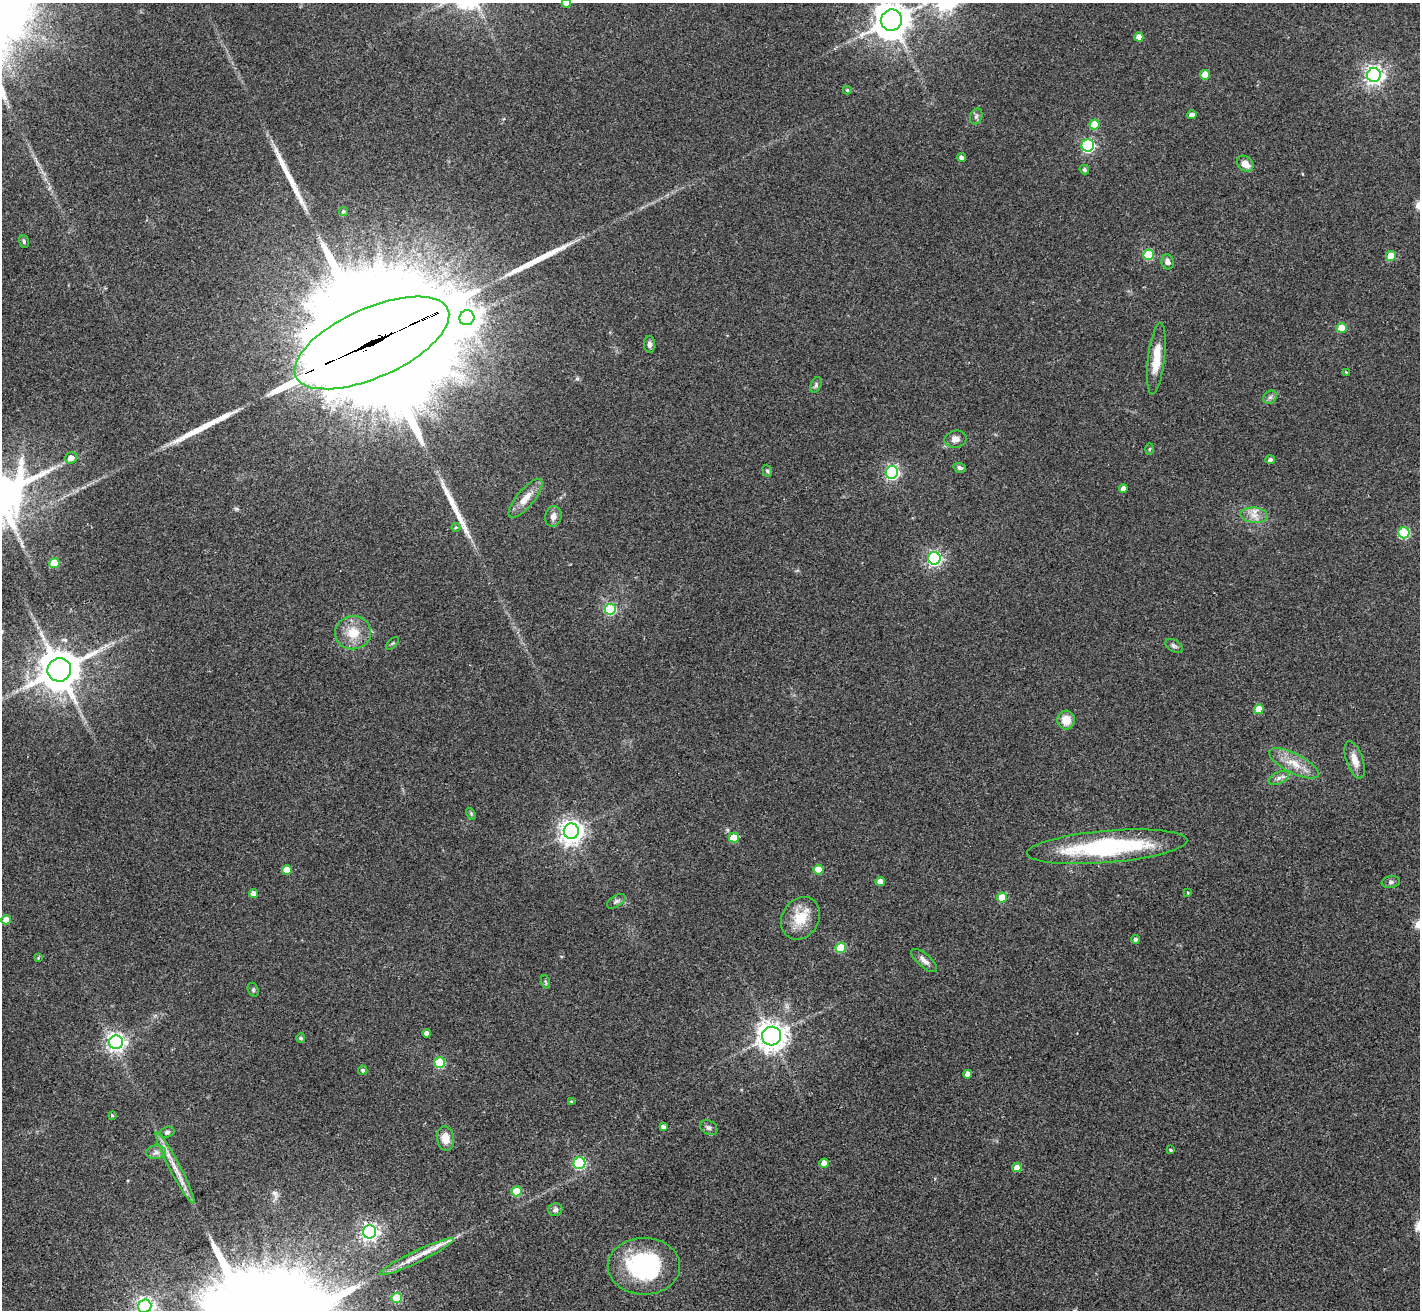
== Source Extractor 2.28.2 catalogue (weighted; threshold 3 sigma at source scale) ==
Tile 7 of 4 x 4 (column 3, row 2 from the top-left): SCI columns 2857-4274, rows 2925-4232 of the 5709 x 5715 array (HDU 1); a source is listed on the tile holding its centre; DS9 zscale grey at full resolution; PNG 1422 x 1312 px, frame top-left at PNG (2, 3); each listed source drawn as its Kron ellipse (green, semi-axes under 4 px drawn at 4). Shown black and unused: <1% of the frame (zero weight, under 2 of 3 exposures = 2% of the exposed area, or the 3 px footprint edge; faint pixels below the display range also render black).
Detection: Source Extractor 2.28.2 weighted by HDU 2 'WHT'; one run over the whole footprint, this tile lists its part. Background 0.0398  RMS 0.0066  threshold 0.0298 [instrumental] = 3 sigma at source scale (4.5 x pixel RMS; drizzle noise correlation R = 1.50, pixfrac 1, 0.05/0.05 arcsec/px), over >= 5 px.
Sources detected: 102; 5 long thin detections or spike segments (spike, bleed or trail) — neither listed nor drawn; the other 97 listed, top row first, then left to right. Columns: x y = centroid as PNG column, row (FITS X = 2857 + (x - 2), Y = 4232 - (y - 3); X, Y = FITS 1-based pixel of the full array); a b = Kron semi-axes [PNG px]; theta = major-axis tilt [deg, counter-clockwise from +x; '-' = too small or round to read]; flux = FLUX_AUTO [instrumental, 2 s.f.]
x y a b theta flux
566 3 4 4 - 2.9
891 20 11 10 - 1300
1139 37 4 4 - 5
1205 75 5 5 - 10
1374 75 7 7 - 330
847 90 4 4 - 0.9
1192 115 5 4 - 2.7
976 116 8 6 69 1.8
1094 124 5 5 - 15
1088 145 6 6 - 100
961 157 4 4 - 2.3
1245 164 9 7 -42 5.9
1084 170 5 4 - 1.4
343 211 5 4 - 1.1
24 241 6 5 - 1.1
1148 255 5 5 - 32
1391 256 5 5 - 13
1168 262 7 6 - 2.6
467 318 7 7 - 730
1341 328 5 5 - 13
372 343 83 34 24 44000
650 344 8 5 -87 2.4
1156 359 36 8 83 14
1346 372 4 4 - 0.55
816 385 8 5 68 1.3
1270 397 7 6 - 1.7
956 439 11 8 13 4.3
1150 449 6 4 88 0.84
71 458 6 5 - 4.3
1270 460 5 4 - 1.9
960 468 6 5 - 1.4
767 471 6 4 -68 1.1
892 473 6 6 - 140
1123 489 4 4 - 3.7
526 498 24 8 50 9.1
1254 515 13 7 -6 5.3
553 516 10 8 77 3.5
456 527 4 4 - 0.71
1404 533 5 5 - 48
934 558 6 6 - 160
54 563 5 5 - 22
610 609 5 5 - 45
353 633 18 16 12 14
392 643 8 3 45 0.81
1174 646 9 5 -29 1.7
59 670 12 11 - 2100
1259 709 5 5 - 10
1066 720 9 9 - 8.5
1355 760 20 8 -71 6.5
1294 763 27 10 -27 12
1279 778 11 5 26 2.5
471 814 6 4 -58 0.93
571 831 7 7 - 530
734 838 5 5 - 13
1107 847 80 16 5 87
287 870 5 4 - 13
818 870 5 5 - 15
880 882 4 4 - 5.4
1391 882 9 6 9 1.7
254 893 4 4 - 4.3
1188 893 4 3 - 0.61
1002 898 5 5 - 19
616 901 10 5 32 1.8
800 918 22 18 57 17
6 920 5 4 - 6.5
1136 939 4 4 - 2.2
841 948 5 5 - 27
38 958 4 3 - 0.69
924 960 16 6 -41 3.4
546 982 7 4 -71 0.86
253 990 7 5 -72 1.1
427 1033 4 4 - 2.9
772 1036 9 9 - 710
301 1038 4 4 - 1.3
116 1042 7 7 - 270
440 1062 5 5 - 36
363 1070 4 4 - 1.2
968 1074 4 4 - 5.2
571 1102 4 3 - 0.81
112 1115 3 3 - 2.1
663 1127 4 4 - 2.4
709 1128 9 7 -31 2
167 1132 7 5 19 1.4
445 1138 12 8 -82 8.1
1171 1150 4 3 - 0.84
156 1152 10 6 2 2.6
579 1163 6 5 - 72
824 1163 5 4 - 6.4
1017 1167 5 4 - 5.6
175 1168 40 5 -62 9.4
516 1191 5 5 - 22
555 1210 7 6 - 2.2
370 1232 6 6 - 260
417 1257 41 6 26 9.7
644 1266 36 28 0 76
396 1298 5 5 - 28
145 1306 7 6 - 260
Overlapping masked pixels (flux is a lower limit): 1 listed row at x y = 372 343
Isophote crosses this tile's border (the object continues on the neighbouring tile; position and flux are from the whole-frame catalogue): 3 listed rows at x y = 566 3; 891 20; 145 1306